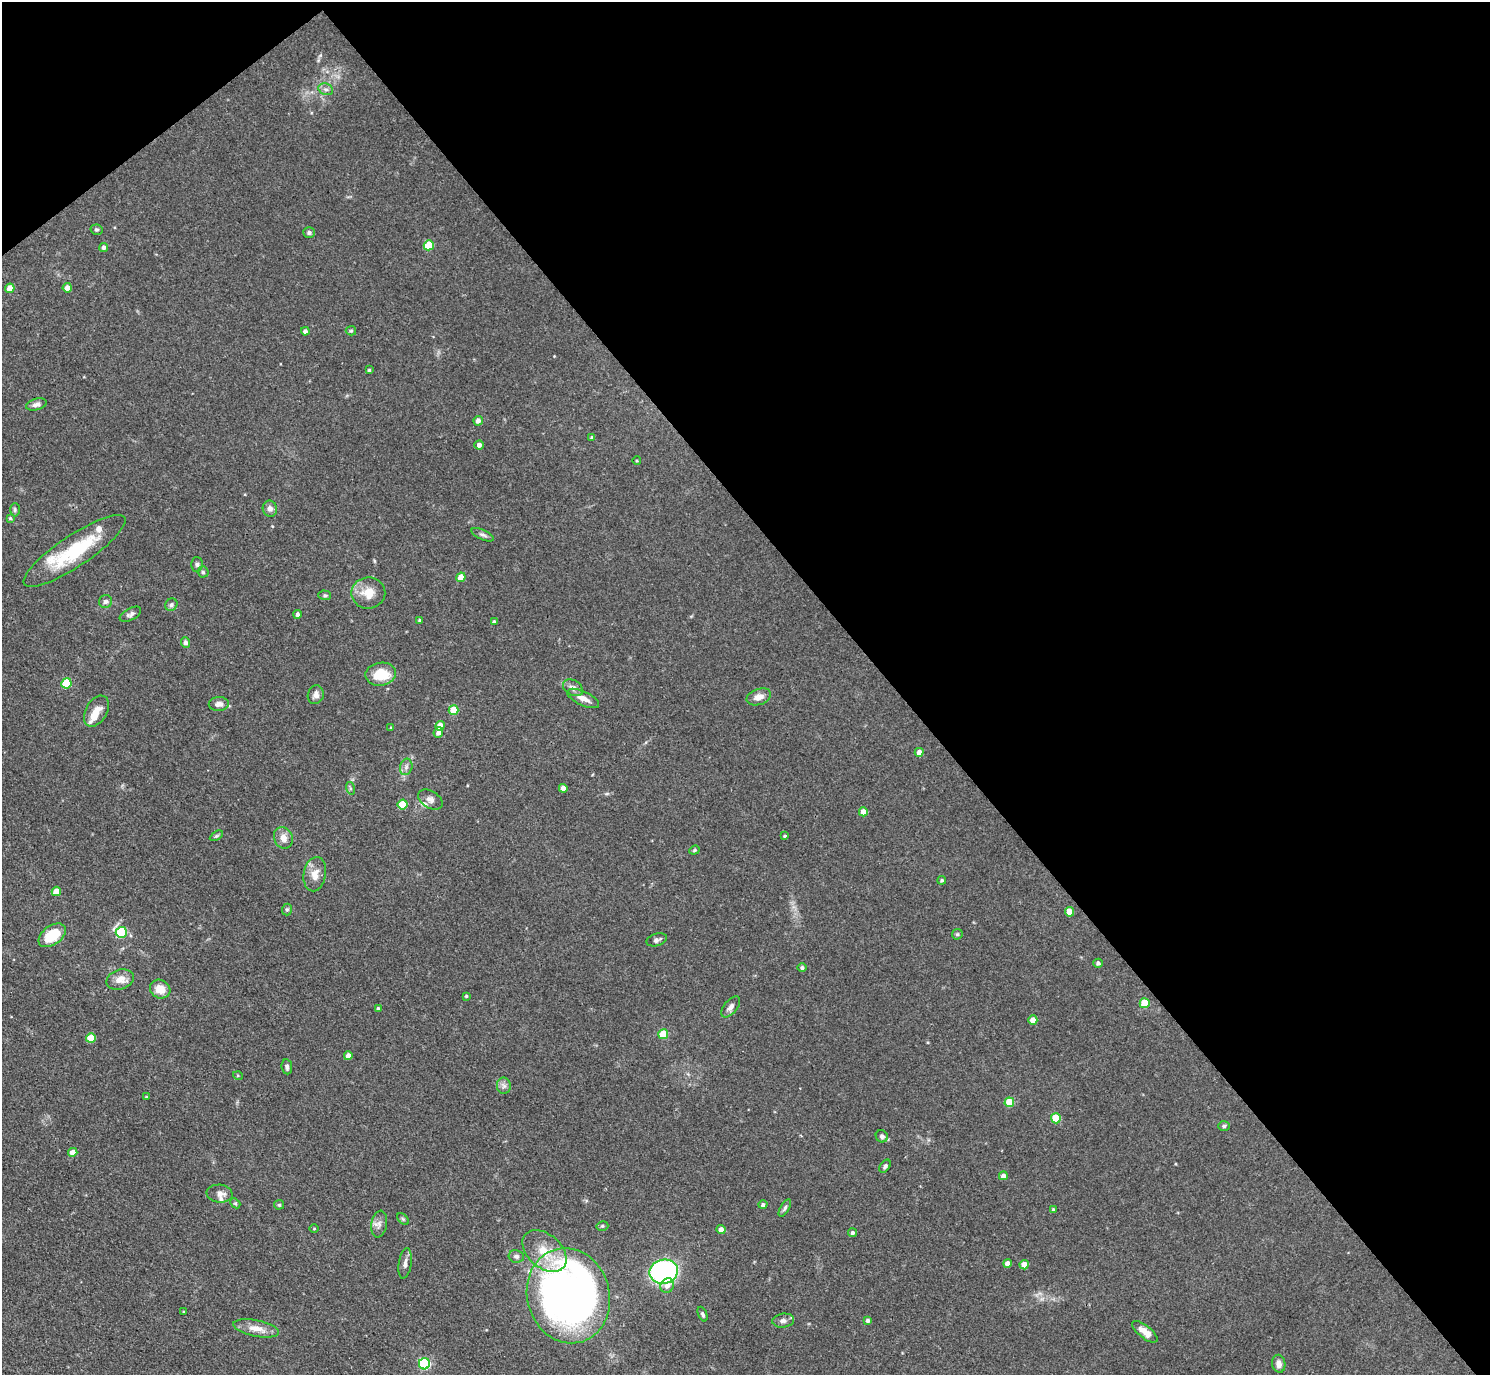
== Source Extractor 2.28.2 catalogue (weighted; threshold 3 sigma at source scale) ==
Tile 3 of 4 x 4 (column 3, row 1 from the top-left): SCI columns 2977-4464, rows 4419-5791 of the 5953 x 5949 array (HDU 1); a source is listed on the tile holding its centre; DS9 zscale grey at full resolution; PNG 1492 x 1377 px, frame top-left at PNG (2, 2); each listed source drawn as its Kron ellipse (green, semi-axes under 4 px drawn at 4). Shown black and unused: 42% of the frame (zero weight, under 3 of 4 exposures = <1% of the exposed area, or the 3 px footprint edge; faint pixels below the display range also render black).
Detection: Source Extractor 2.28.2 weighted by HDU 2 'WHT'; one run over the whole footprint, this tile lists its part. Background 0.0829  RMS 0.0055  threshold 0.0246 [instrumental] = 3 sigma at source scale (4.5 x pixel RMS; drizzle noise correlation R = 1.50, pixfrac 1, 0.05/0.05 arcsec/px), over >= 5 px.
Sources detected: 119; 4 inside a brighter listed object's ellipse — not listed separately; the other 115 listed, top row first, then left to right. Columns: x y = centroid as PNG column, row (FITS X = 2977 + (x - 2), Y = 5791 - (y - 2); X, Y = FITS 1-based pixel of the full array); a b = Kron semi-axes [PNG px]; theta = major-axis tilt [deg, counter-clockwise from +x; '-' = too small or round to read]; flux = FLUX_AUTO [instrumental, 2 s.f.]
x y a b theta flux
326 89 7 5 -20 1.7
96 230 6 5 - 0.87
309 232 6 5 - 1.2
429 245 5 5 - 18
104 247 4 4 - 1.8
10 288 5 4 - 7
67 288 4 4 - 3.9
305 331 4 4 - 1.8
351 331 5 4 - 0.7
369 370 3 3 - 0.67
36 404 10 5 16 2.3
478 421 5 4 - 2.5
592 438 4 3 - 1
479 445 5 4 - 2.6
637 461 4 3 - 0.49
270 509 8 7 - 2.7
15 510 6 5 - 0.99
10 518 4 4 - 0.77
483 535 12 5 -24 1.6
74 551 60 15 34 38
197 564 7 5 -89 1.3
203 572 5 5 - 0.91
461 577 5 4 - 7.1
368 593 17 15 7 9.1
325 595 6 5 - 0.96
105 601 7 6 - 1.8
171 605 6 5 - 1.4
130 614 11 6 28 1.9
297 614 4 4 - 1.9
419 620 3 3 - 0.65
494 622 4 3 - 1.2
186 642 5 4 - 1.9
381 674 15 11 9 15
66 683 5 5 - 21
573 688 11 7 -31 2.8
316 695 9 8 - 2.7
759 697 12 8 19 4.1
583 698 17 7 -25 5
219 704 10 7 1 3.1
454 710 5 5 - 13
96 711 17 10 60 6.1
440 726 5 4 - 7.3
391 727 4 3 - 0.49
438 733 5 5 - 2.3
919 752 4 4 - 3.1
406 767 8 6 77 1.9
350 788 6 4 -72 0.84
563 788 4 4 - 3.7
430 800 13 8 -31 3
403 804 5 5 - 17
863 812 4 4 - 5.8
216 836 7 4 31 0.87
785 836 4 3 - 0.75
283 838 11 9 -67 4.2
694 850 5 4 - 0.7
315 874 17 11 80 5.8
942 880 4 4 - 0.94
56 891 5 4 - 7.4
287 909 6 5 - 0.87
1070 912 4 4 - 9.1
121 932 5 5 - 39
957 934 6 5 - 0.83
52 935 15 9 36 18
657 940 10 6 17 1.9
1098 963 4 4 - 1.3
802 968 4 4 - 1.1
120 979 14 9 18 5.2
160 989 10 9 - 6.8
466 996 3 3 - 0.68
1145 1003 5 5 - 15
731 1007 12 6 50 2.4
378 1009 4 4 - 1.3
1033 1020 4 4 - 6.3
663 1034 5 5 - 18
91 1038 5 4 - 15
348 1056 4 4 - 4.6
287 1067 7 5 -81 1.7
238 1076 5 3 - 0.53
504 1086 8 7 - 2
146 1097 4 3 - 0.49
1009 1102 5 5 - 16
1056 1118 5 5 - 19
1224 1126 6 5 - 0.85
882 1136 6 6 - 1.6
73 1152 5 4 - 5.4
885 1166 7 4 52 1.3
1003 1176 4 4 - 3.3
220 1194 13 9 -5 3.7
235 1203 6 4 -43 0.81
279 1205 5 5 - 0.69
763 1205 4 4 - 1.5
785 1208 9 4 60 1.2
1054 1210 3 3 - 1.3
403 1219 7 4 -45 0.83
379 1224 13 8 79 2.9
602 1226 6 4 14 0.98
314 1229 5 3 - 0.58
721 1230 4 4 - 3.1
852 1233 4 4 - 1.4
544 1251 25 16 -41 14
516 1256 8 6 -10 1.6
405 1263 15 6 81 2.8
1007 1263 4 4 - 3.2
1024 1265 4 4 - 6.8
664 1272 14 12 10 110
667 1286 8 6 59 3.2
568 1296 48 41 -76 380
184 1312 3 3 - 0.65
703 1314 8 4 -68 1.1
783 1321 11 7 7 2.4
868 1321 4 4 - 1.5
256 1328 23 8 -12 6.9
1145 1332 15 6 -39 4.4
424 1364 5 5 - 57
1279 1364 9 6 -80 3